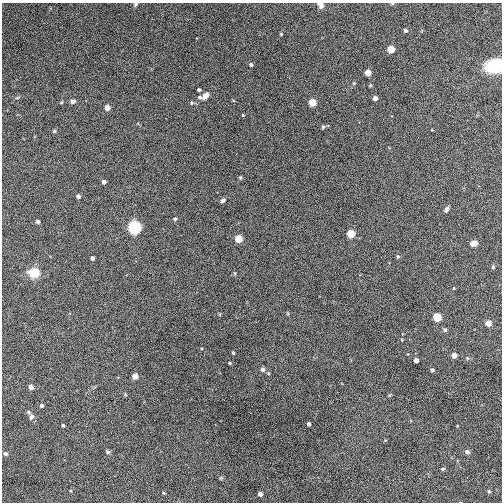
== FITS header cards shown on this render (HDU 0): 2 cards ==
NAXIS1  =                  500
NAXIS2  =                  500

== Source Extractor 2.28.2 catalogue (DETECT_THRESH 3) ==
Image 500 x 500 px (HDU 0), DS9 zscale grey, 1 PNG px = 1 image px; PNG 504 x 504 px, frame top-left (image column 1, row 500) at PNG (2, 3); no overlay
Background -0.35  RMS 2.3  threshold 6.86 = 3 sigma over >= 5 px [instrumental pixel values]
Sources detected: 62; all 62 listed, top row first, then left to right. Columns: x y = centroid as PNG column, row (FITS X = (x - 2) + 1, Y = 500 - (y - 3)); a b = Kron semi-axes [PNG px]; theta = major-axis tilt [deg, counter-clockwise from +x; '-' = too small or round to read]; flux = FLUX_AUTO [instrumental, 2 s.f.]
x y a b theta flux
135 4 6 4 43 220
320 5 7 6 - 600
405 30 4 3 - 420
281 34 3 3 - 160
391 49 4 4 - 5500
251 65 4 3 - 340
494 66 14 11 7 7300
368 73 4 4 - 2700
354 83 5 4 - 160
199 90 4 3 - 340
205 96 7 5 56 1100
199 97 5 5 - 300
17 98 6 3 19 160
375 98 4 4 - 890
73 101 6 5 - 480
312 102 5 4 - 5300
192 103 5 5 - 210
107 108 4 4 - 1900
243 115 3 3 - 120
323 127 6 4 68 210
54 131 5 4 - 180
240 177 5 4 - 180
104 182 4 4 - 660
78 196 4 4 - 570
223 200 6 4 44 350
446 209 7 4 57 360
175 219 4 4 - 250
38 222 4 4 - 350
134 227 5 5 - 66000
351 234 5 4 - 7100
239 239 4 4 - 5800
474 243 6 5 - 950
398 256 5 4 - 220
92 258 4 3 - 480
493 267 4 4 - 160
34 273 8 7 - 4000
235 273 5 3 - 170
454 288 4 2 - 110
437 317 5 4 - 9800
489 323 4 4 - 2600
445 330 5 4 - 290
402 340 4 2 - 100
233 353 3 3 - 270
454 355 4 4 - 1300
416 360 4 4 - 980
229 363 3 3 - 170
263 369 6 5 - 340
432 370 3 3 - 330
268 373 4 4 - 160
135 376 6 5 - 640
31 387 4 4 - 1100
41 406 4 4 - 320
31 417 9 6 56 460
309 424 4 3 - 500
63 425 3 3 - 240
108 452 6 5 - 220
467 452 6 5 - 350
5 454 6 4 -39 290
443 469 5 3 - 190
489 491 5 4 - 190
164 493 4 3 - 150
260 494 4 4 - 740
At the frame edge (FLAGS 8, measured only in part): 3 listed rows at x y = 135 4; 320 5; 494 66